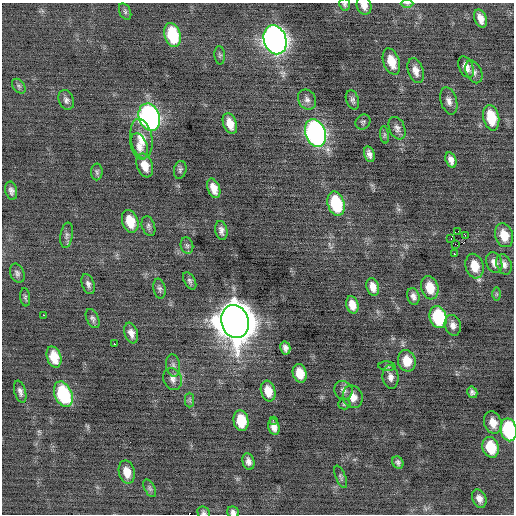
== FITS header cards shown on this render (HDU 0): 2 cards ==
NAXIS1  =                  512 / Axis length
NAXIS2  =                  512 / Axis length

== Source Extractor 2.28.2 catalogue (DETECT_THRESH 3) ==
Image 512 x 512 px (HDU 0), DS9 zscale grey, 1 PNG px = 1 image px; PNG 516 x 516 px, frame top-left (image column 1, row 512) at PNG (2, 3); each listed source drawn as its Kron ellipse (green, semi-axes under 4 px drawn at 4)
Background -0.0872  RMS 0.76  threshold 2.28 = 3 sigma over >= 5 px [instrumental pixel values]
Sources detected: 95; all 95 listed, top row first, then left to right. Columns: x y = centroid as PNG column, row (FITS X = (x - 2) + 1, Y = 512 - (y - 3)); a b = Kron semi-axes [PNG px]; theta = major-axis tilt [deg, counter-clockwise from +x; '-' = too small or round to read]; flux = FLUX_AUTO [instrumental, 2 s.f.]
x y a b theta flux
407 4 6 4 -1 73
345 5 6 5 - 96
364 6 9 7 -67 330
125 12 9 5 -64 100
480 19 10 6 -69 370
172 35 12 8 -73 2800
275 40 15 11 -71 38000
220 55 9 5 -86 100
391 61 13 8 -70 920
466 67 11 7 -67 400
416 71 13 7 -73 410
474 72 12 8 -65 230
19 86 8 5 -51 110
66 100 10 7 -68 190
307 100 10 8 -58 250
352 100 10 6 -71 160
449 101 14 8 -73 300
149 117 14 10 -71 19000
491 118 13 8 -77 1300
363 122 8 7 - 110
230 124 11 6 -69 620
397 128 12 8 -68 230
315 133 14 10 -70 17000
384 135 9 4 -82 92
141 139 20 10 -80 860
139 146 13 8 -72 350
369 154 8 5 -74 240
451 160 8 5 -72 270
145 166 12 8 -70 610
180 170 9 6 75 130
97 172 8 6 89 110
214 188 10 6 -70 510
11 191 9 6 -77 200
336 204 12 8 -73 2900
130 221 12 8 -71 1000
148 226 10 6 -71 150
221 230 10 6 -80 230
458 231 2 2 - 490
67 235 13 6 81 180
465 235 3 2 - 500
504 235 12 9 -72 760
451 238 2 2 - 420
455 244 3 2 - 320
187 246 8 6 -74 120
454 254 2 2 - 180
494 263 11 7 -68 300
504 264 10 7 -68 240
474 266 12 9 -75 880
17 273 10 7 -68 170
190 281 9 5 -61 130
88 284 10 6 -70 200
373 287 9 6 -73 390
430 288 12 8 -74 980
159 289 10 6 -79 140
496 294 6 4 90 78
413 296 8 6 -74 210
25 297 9 5 -85 100
352 305 9 6 -74 500
43 315 2 2 - 310
438 317 11 8 -76 3300
93 319 10 6 -66 150
235 321 17 13 -72 160000
453 325 10 8 -72 300
131 333 10 6 -72 310
114 344 2 2 - 330
285 348 6 5 - 210
54 357 11 7 -72 1000
407 361 11 9 -77 870
173 365 11 7 -81 210
387 366 8 5 -5 91
300 373 9 7 -75 790
390 377 12 8 -83 280
172 379 11 9 -67 270
343 390 10 9 - 250
268 391 10 7 -74 670
20 392 11 5 -74 200
472 392 6 5 - 150
63 394 13 8 -67 3900
353 397 11 9 -68 540
190 400 7 4 -90 110
344 404 6 5 - 91
273 420 2 2 - 230
241 421 10 7 -79 1400
493 423 11 8 -70 580
274 427 8 5 -76 320
509 430 11 8 -78 4500
491 447 10 8 -71 1500
248 461 8 6 -77 240
398 462 6 5 - 140
127 472 12 8 -76 690
341 477 12 5 -68 110
150 488 10 5 -61 120
479 499 9 6 -65 300
233 512 6 5 - 170
204 513 6 5 - 110
At the frame edge (FLAGS 8, measured only in part): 6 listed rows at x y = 407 4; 345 5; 364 6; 509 430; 233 512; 204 513